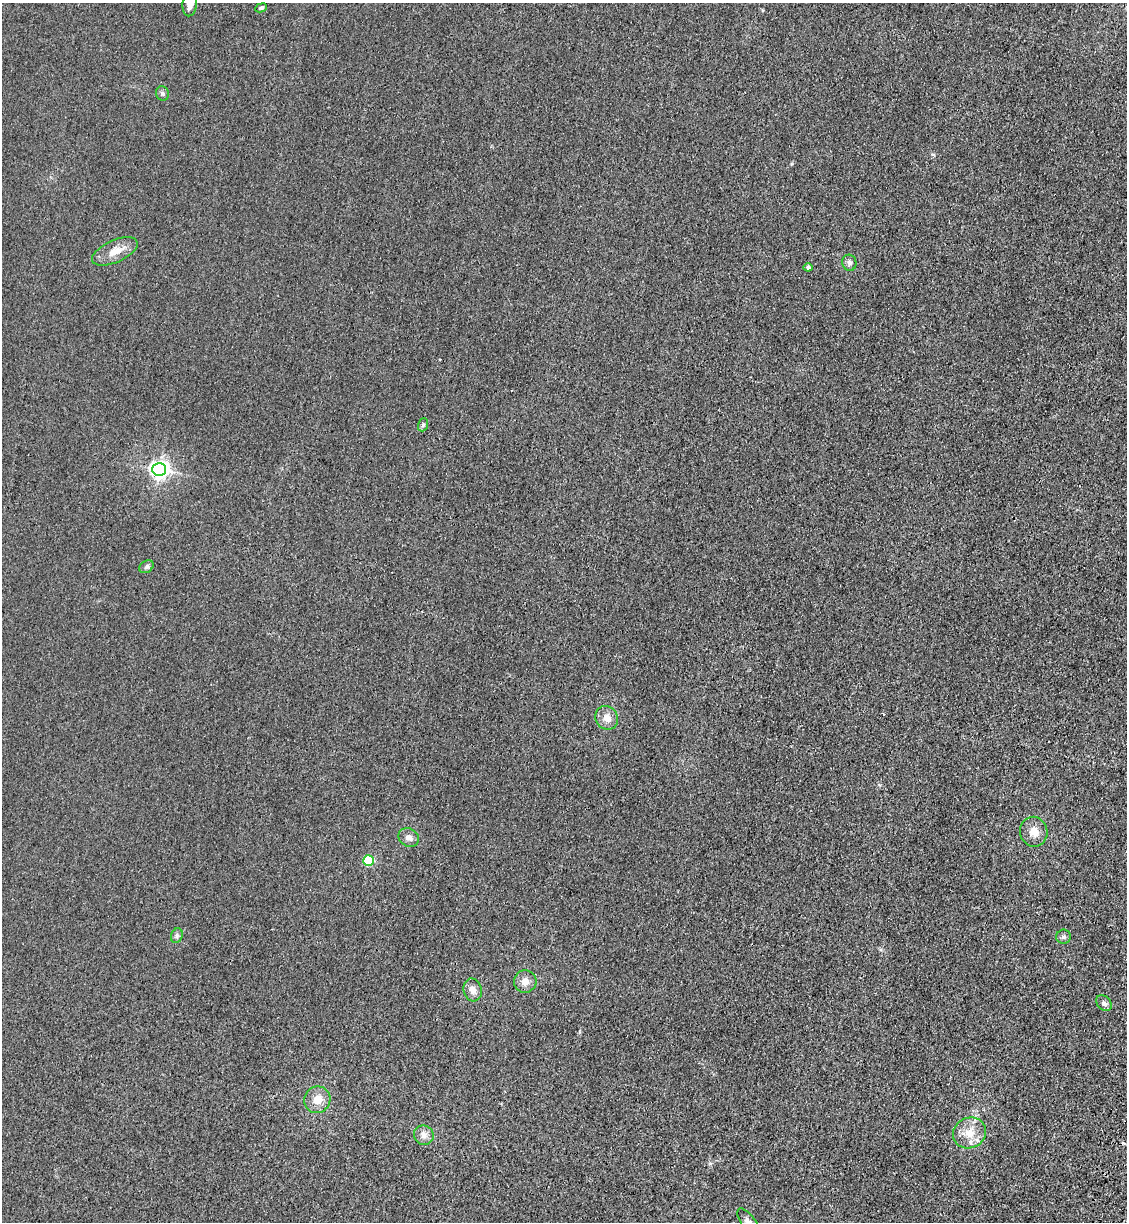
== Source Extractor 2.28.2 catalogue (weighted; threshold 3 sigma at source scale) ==
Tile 6 of 4 x 4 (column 2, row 2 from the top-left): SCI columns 1360-2484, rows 2465-3684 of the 5085 x 4929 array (HDU 1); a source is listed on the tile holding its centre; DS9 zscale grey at full resolution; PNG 1129 x 1224 px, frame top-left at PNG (2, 3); each listed source drawn as its Kron ellipse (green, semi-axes under 4 px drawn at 4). Shown black and unused: <1% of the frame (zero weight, under 3 of 4 exposures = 6% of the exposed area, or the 3 px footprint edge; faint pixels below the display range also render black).
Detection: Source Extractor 2.28.2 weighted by HDU 2 'WHT'; one run over the whole footprint, this tile lists its part. Background 0.0311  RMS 0.0056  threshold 0.0251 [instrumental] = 3 sigma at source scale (4.5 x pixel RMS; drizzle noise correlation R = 1.50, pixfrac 1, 0.05/0.05 arcsec/px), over >= 5 px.
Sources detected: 23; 1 cosmic-ray / hot-pixel residue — neither listed nor drawn; the other 22 listed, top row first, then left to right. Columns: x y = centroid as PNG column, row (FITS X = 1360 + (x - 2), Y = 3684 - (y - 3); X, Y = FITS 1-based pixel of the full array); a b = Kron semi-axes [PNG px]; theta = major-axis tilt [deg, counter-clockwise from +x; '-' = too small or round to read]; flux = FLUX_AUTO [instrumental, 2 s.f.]
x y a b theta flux
190 5 11 7 86 3.9
261 8 6 4 25 1.2
162 94 7 6 - 1.3
115 251 24 11 24 7.9
849 263 8 7 - 1.9
808 267 4 4 - 1.4
423 425 7 5 71 1.1
159 469 7 6 - 250
146 567 8 6 33 1.3
607 718 12 11 - 4.6
1034 832 15 13 -72 5.9
409 837 11 9 -32 2.9
368 860 5 5 - 38
177 936 7 5 71 1.4
1064 937 7 7 - 1.6
525 981 11 11 - 4.2
473 990 11 9 -76 3.6
1104 1003 9 6 -46 1.6
317 1100 13 13 - 6.6
969 1133 17 15 26 9.2
424 1135 10 9 - 3.4
748 1222 16 7 -54 3.1
Isophote crosses this tile's border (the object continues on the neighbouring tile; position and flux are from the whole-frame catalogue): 2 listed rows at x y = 190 5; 748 1222